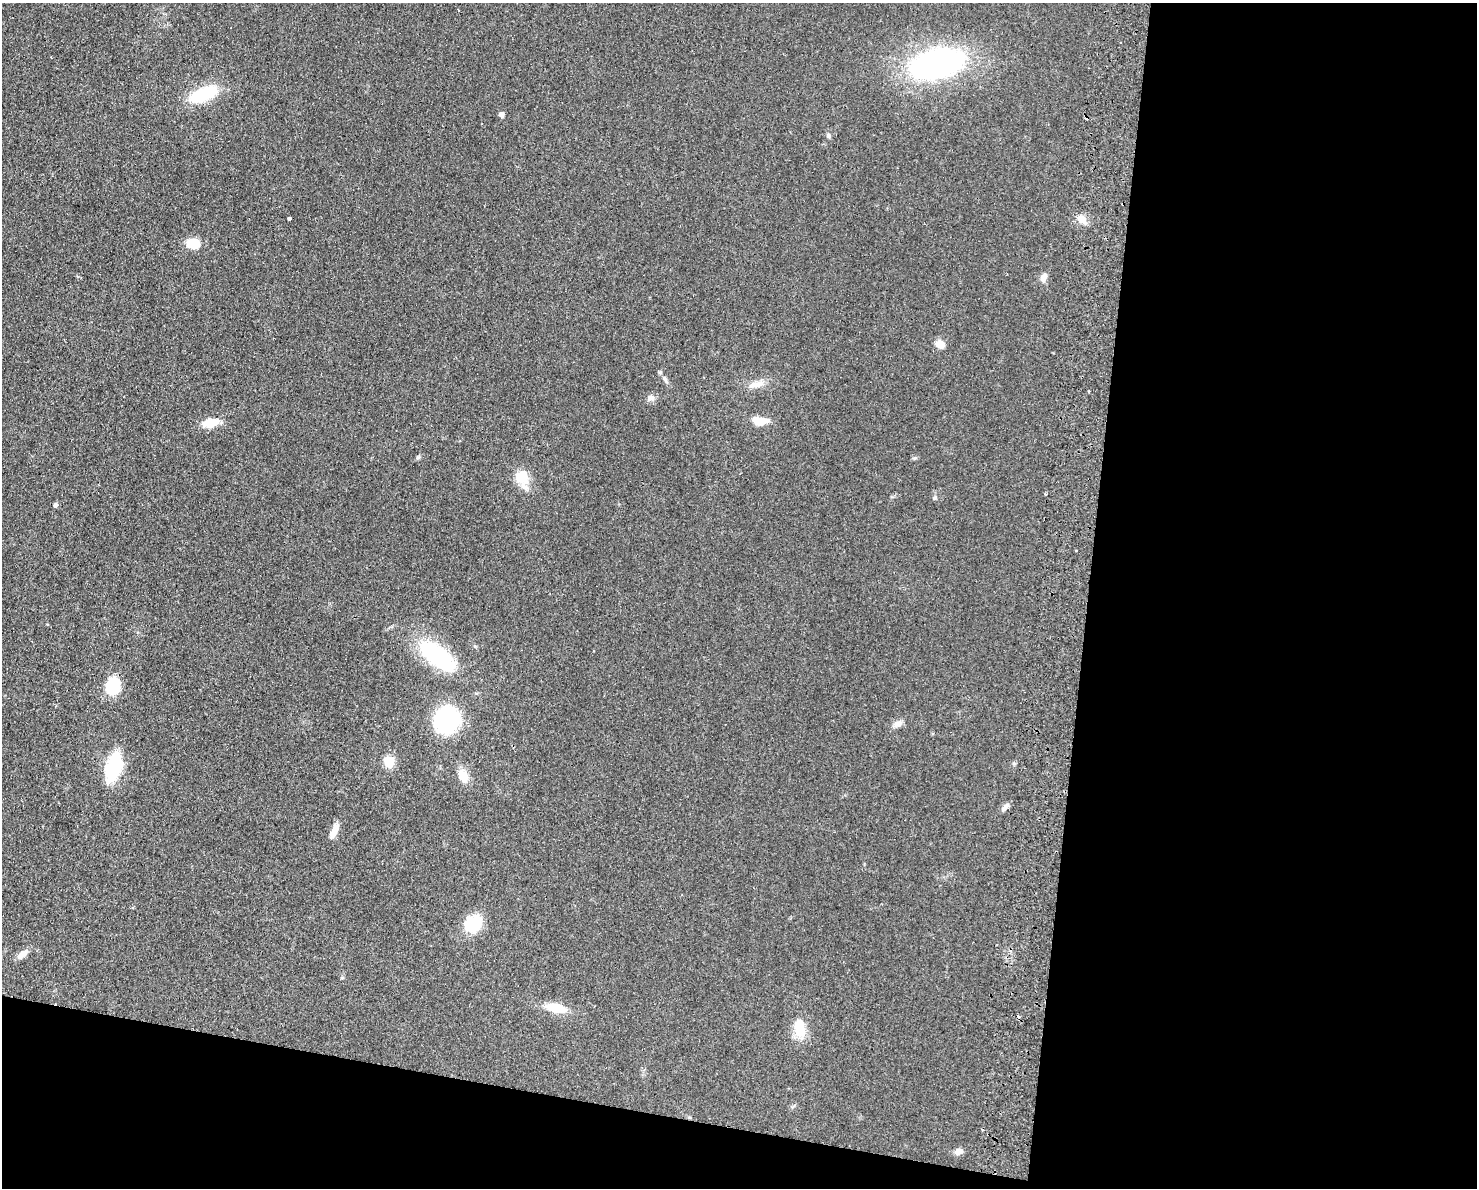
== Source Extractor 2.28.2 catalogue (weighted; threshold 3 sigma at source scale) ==
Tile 12 of 3 x 4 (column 3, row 4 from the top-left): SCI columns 3233-4707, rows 11-1196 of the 4877 x 4765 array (HDU 1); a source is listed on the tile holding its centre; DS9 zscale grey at full resolution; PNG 1479 x 1190 px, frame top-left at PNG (2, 3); no overlay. Shown black and unused: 32% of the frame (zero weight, under 2 of 3 exposures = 3% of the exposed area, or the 3 px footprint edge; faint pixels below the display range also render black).
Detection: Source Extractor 2.28.2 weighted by HDU 2 'WHT'; one run over the whole footprint, this tile lists its part. Background 0.0934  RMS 0.0095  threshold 0.0426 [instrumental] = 3 sigma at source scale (4.5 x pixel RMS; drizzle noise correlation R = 1.50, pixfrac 1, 0.05/0.05 arcsec/px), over >= 5 px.
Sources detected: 39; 2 cosmic-ray / hot-pixel residue — not listed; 1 inside a brighter listed object's ellipse — not listed separately; the other 36 listed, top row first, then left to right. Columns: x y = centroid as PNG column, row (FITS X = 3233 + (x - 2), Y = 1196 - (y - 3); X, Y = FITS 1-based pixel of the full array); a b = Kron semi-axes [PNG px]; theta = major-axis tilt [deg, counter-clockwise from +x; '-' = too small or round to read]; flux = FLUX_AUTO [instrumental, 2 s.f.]
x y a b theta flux
51 57 3 2 - 0.83
937 64 47 25 16 250
203 94 30 13 24 48
502 115 5 4 - 5
829 136 6 6 - 1.9
289 218 3 3 - 13
1082 219 11 9 -33 8.8
193 244 14 12 0 16
1044 277 11 7 62 5
940 344 12 9 -25 7
665 379 15 4 -58 3.2
756 384 23 9 12 9.3
651 398 9 7 0 3.8
759 421 16 8 -5 15
210 423 22 10 13 14
418 457 9 3 45 1.4
522 477 15 13 -32 18
1046 494 3 3 - 1.2
935 498 5 5 - 1.3
55 505 5 5 - 2.2
1076 550 3 2 - 1.4
437 655 43 19 -37 92
113 686 16 14 86 32
447 720 18 17 - 120
898 724 13 7 29 4.8
389 761 10 10 - 15
114 767 30 15 75 54
463 776 17 11 -64 12
1005 807 12 5 47 3.7
334 831 20 8 66 7.7
473 924 22 19 42 28
22 954 18 7 38 5.9
342 978 5 4 - 0.98
555 1008 23 9 -12 21
799 1028 22 13 -83 21
958 1151 9 8 - 4.4
Unlisted compact peaks at least as high as the median listed source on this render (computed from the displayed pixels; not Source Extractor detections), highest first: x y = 915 458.